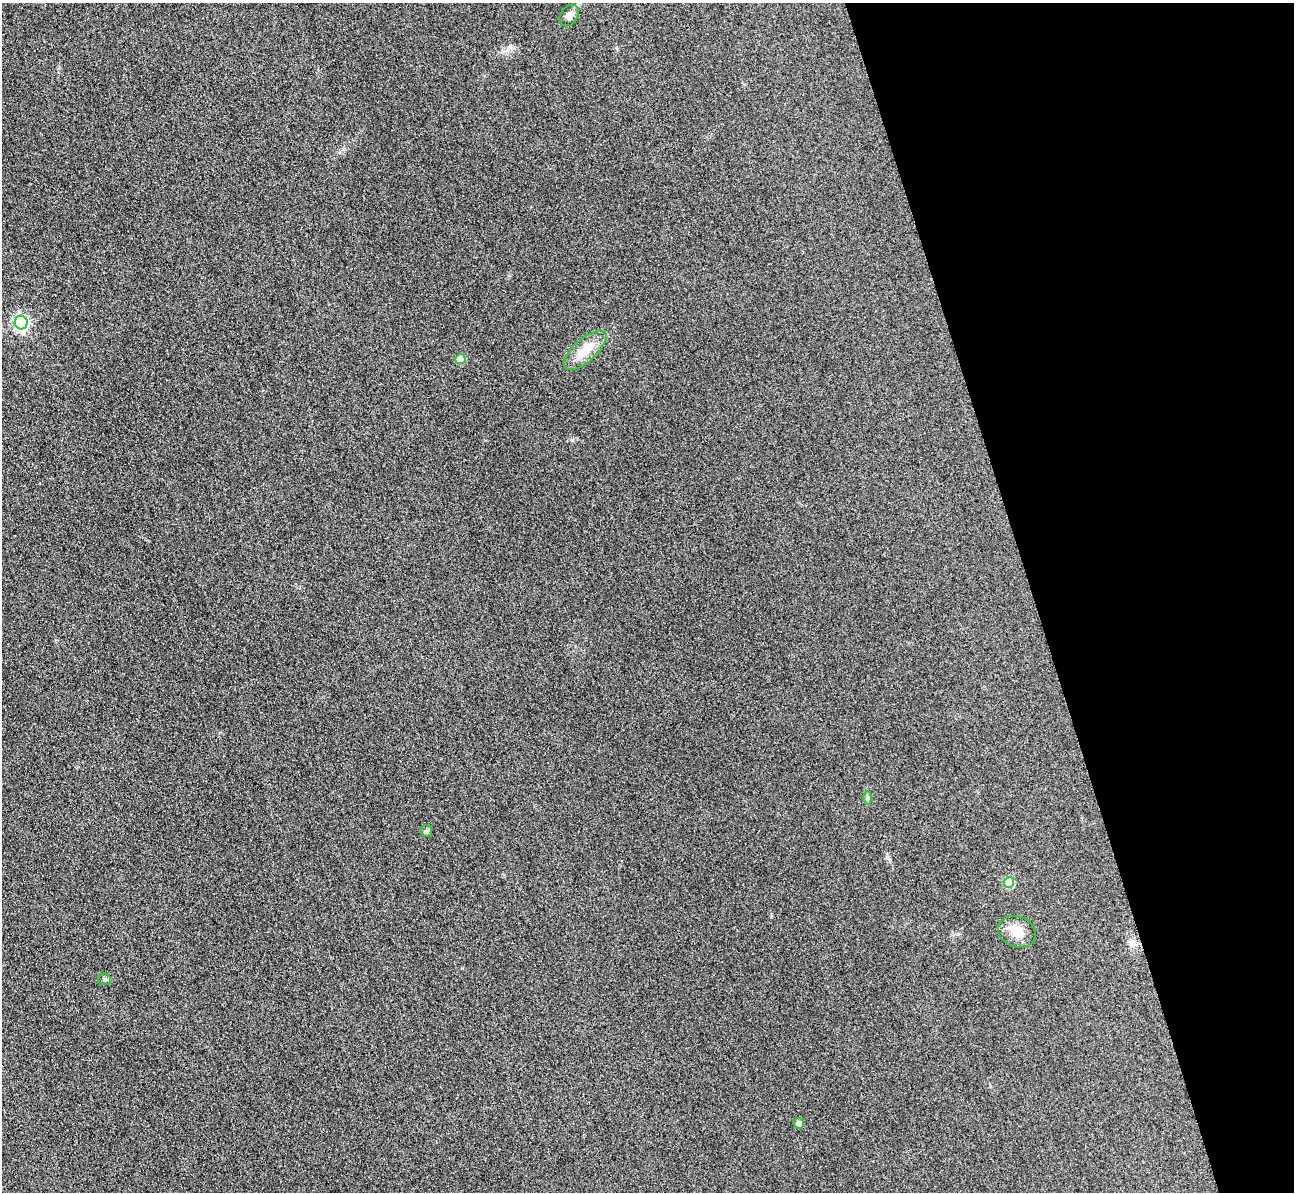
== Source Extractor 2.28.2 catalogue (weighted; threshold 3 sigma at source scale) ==
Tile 12 of 4 x 4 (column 4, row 3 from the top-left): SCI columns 3906-5197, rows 1352-2541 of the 5225 x 5207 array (HDU 1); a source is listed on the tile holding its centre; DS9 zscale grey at full resolution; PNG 1296 x 1194 px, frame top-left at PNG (2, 3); each listed source drawn as its Kron ellipse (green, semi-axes under 4 px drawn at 4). Shown black and unused: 20% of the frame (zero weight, under 3 of 4 exposures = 3% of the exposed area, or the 3 px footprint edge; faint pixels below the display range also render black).
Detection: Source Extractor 2.28.2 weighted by HDU 2 'WHT'; one run over the whole footprint, this tile lists its part. Background 0.315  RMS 0.024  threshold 0.108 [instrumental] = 3 sigma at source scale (4.5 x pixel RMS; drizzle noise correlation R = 1.50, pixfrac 1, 0.05/0.05 arcsec/px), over >= 5 px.
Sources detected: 10; all 10 listed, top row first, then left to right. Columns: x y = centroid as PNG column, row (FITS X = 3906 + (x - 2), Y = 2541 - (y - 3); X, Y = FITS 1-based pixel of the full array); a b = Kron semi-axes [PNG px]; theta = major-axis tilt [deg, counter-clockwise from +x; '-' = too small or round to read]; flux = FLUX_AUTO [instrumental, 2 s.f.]
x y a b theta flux
569 15 12 8 52 15
21 323 7 6 - 540
585 350 27 11 42 42
460 359 5 5 - 52
867 798 7 4 90 4.2
426 831 6 5 - 4
1009 883 5 5 - 77
1017 932 19 15 -22 35
105 979 6 5 - 5
799 1123 5 5 - 15
Unlisted compact peaks at least as high as the median listed source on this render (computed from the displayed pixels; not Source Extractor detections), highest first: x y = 572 440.